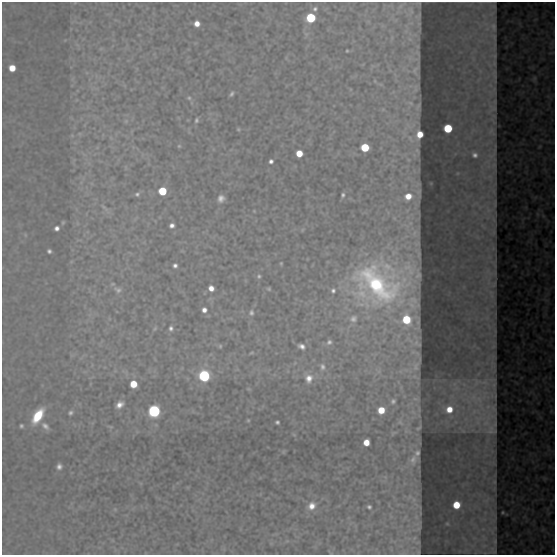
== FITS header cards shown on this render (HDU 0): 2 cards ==
NAXIS1  =                  553
NAXIS2  =                  553

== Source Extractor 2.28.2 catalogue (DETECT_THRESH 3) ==
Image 553 x 553 px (HDU 0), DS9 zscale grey, 1 PNG px = 1 image px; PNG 557 x 557 px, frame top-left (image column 1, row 553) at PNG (2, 2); no overlay
Background 97.5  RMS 0.49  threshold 1.48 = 3 sigma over >= 5 px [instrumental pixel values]
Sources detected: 81; all 81 listed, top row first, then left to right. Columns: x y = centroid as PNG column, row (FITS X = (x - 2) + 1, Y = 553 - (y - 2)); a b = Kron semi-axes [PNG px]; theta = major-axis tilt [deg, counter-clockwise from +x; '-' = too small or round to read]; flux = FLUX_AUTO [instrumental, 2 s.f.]
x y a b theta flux
315 9 6 5 - 86
311 18 6 6 - 3000
197 24 5 5 - 330
493 26 6 4 -84 75
347 51 3 2 - 34
12 68 6 5 - 590
415 70 12 7 65 90
375 81 6 3 -72 36
231 94 5 3 - 77
189 98 6 6 - 65
411 103 9 6 -27 110
196 120 6 5 - 75
126 121 6 4 46 47
448 128 5 5 - 1800
238 129 4 4 - 44
420 134 6 5 - 510
179 146 5 5 - 45
365 147 6 5 - 1600
299 153 5 5 - 660
475 155 4 4 - 92
271 161 4 4 - 110
162 191 5 5 - 1600
137 194 7 5 15 82
343 195 5 4 - 71
408 196 7 6 - 450
221 198 7 6 - 200
104 207 15 4 -46 110
254 211 4 3 - 29
63 222 5 3 - 43
172 225 5 4 - 150
57 228 5 4 - 140
25 235 7 5 -61 53
49 251 4 4 - 84
281 263 3 3 - 35
175 265 5 5 - 120
259 276 6 5 - 69
376 284 37 29 -32 5700
211 288 5 5 - 270
269 289 4 4 - 49
118 290 12 8 -26 170
333 290 6 6 - 98
204 310 6 6 - 190
251 313 8 7 - 110
353 319 12 11 - 270
406 319 7 6 - 1700
171 328 6 5 - 110
155 329 6 4 49 50
329 342 9 7 32 150
220 346 5 4 - 48
302 346 9 6 -22 180
252 353 7 3 9 46
322 367 12 9 -78 250
416 367 10 5 -78 89
204 376 6 6 - 7200
309 378 13 11 -78 420
485 382 9 6 -7 170
133 384 6 5 - 870
393 401 5 5 - 82
120 405 9 6 38 260
449 409 5 5 - 390
493 409 10 5 -60 84
381 410 6 6 - 720
154 411 6 6 - 9300
70 413 6 5 - 88
38 416 14 7 57 1300
248 420 4 4 - 37
277 422 4 4 - 67
400 422 7 4 -55 52
21 426 4 3 - 64
45 426 11 7 -43 180
111 427 7 4 -30 52
418 428 4 2 - 27
492 430 7 7 - 160
294 435 6 3 -19 35
366 442 5 5 - 520
417 453 5 4 - 82
413 460 15 9 76 210
59 466 6 5 - 150
456 505 5 5 - 930
312 506 9 8 - 320
369 507 4 4 - 74